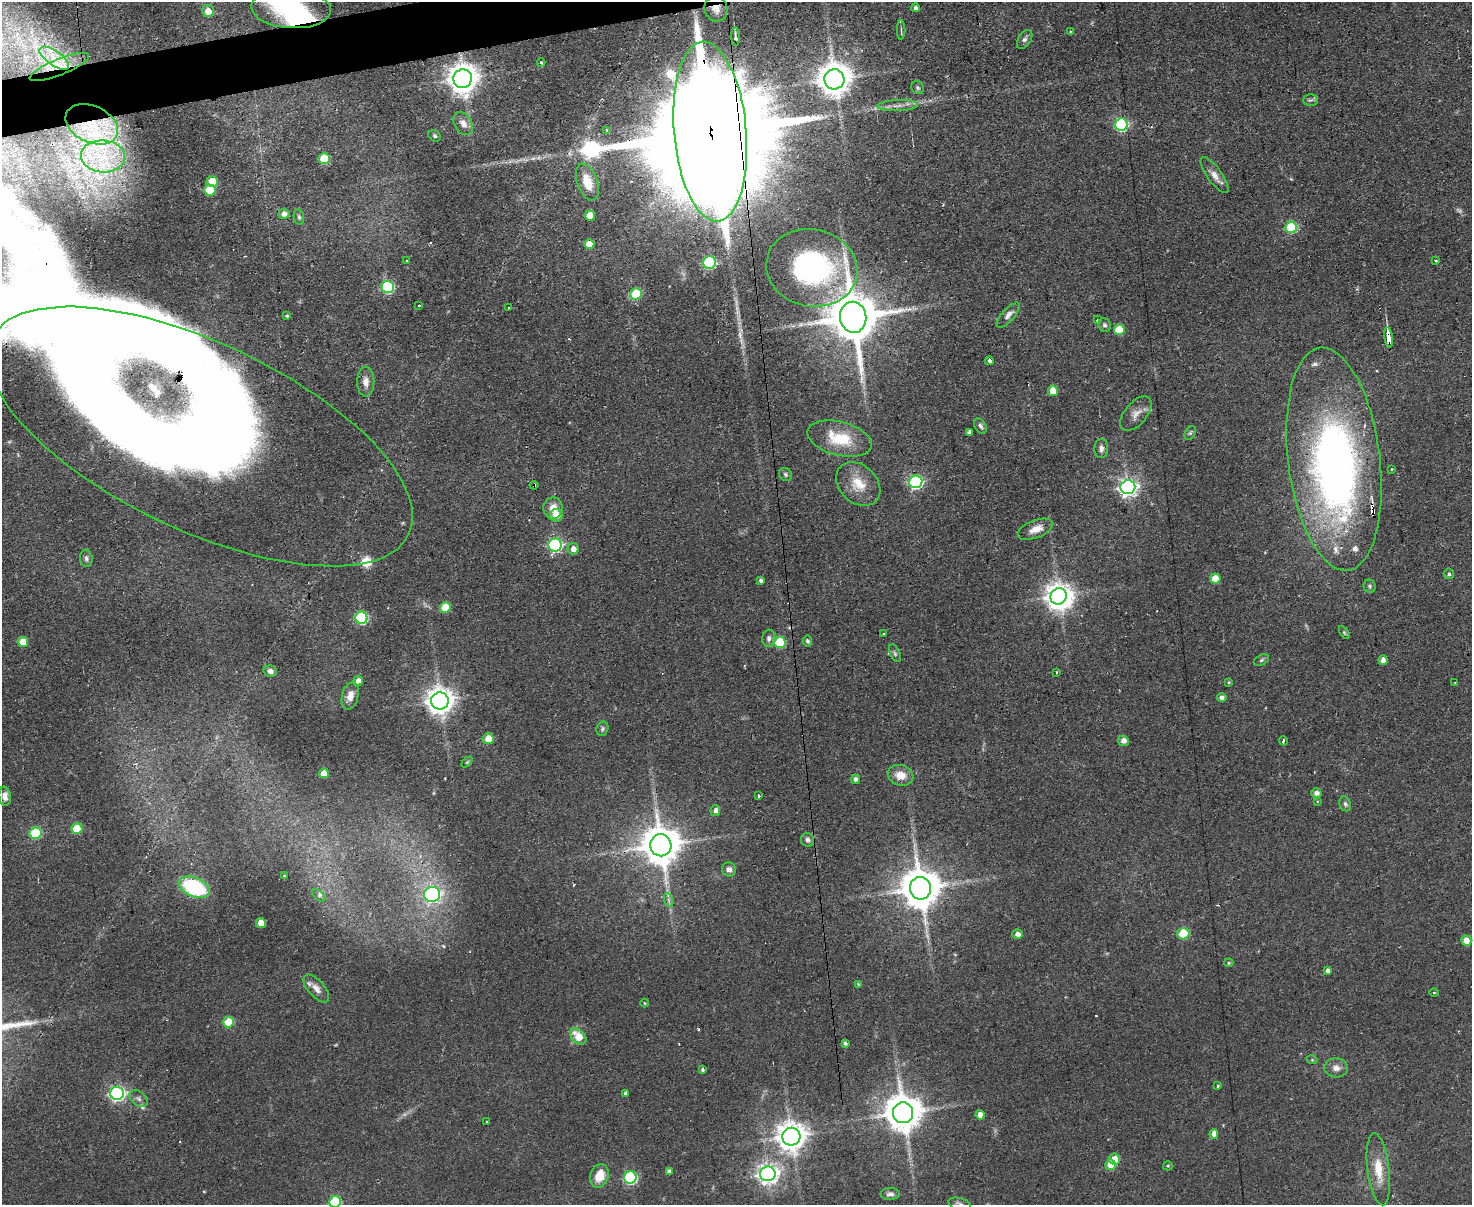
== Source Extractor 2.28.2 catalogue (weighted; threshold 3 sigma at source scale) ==
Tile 8 of 3 x 4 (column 2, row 3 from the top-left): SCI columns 1714-3183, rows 1203-2405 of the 4782 x 4810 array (HDU 1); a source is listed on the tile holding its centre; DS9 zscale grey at full resolution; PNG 1474 x 1207 px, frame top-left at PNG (2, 2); each listed source drawn as its Kron ellipse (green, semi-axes under 4 px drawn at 4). Shown black and unused: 2% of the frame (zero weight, under 2 of 3 exposures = <1% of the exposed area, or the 3 px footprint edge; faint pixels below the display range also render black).
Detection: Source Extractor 2.28.2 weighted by HDU 2 'WHT'; one run over the whole footprint, this tile lists its part. Background 0.0587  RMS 0.0058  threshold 0.0261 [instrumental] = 3 sigma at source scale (4.5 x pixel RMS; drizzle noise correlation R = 1.50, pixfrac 1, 0.05/0.05 arcsec/px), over >= 5 px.
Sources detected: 189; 2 too faint to see at this stretch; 12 inside a brighter object's white glare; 8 cosmic-ray / hot-pixel residue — neither listed nor drawn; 11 inside a brighter listed object's ellipse — not listed separately; the other 156 listed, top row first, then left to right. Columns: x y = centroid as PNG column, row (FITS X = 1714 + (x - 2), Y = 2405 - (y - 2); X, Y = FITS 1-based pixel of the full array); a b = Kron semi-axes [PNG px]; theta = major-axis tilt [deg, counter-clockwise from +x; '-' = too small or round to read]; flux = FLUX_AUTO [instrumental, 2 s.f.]
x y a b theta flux
915 8 4 4 - 1.5
291 9 40 19 -3 60
716 9 13 11 -65 5.1
208 11 6 6 - 6.3
901 30 10 2 90 0.89
1070 32 4 3 - 0.8
735 37 9 3 -88 1.8
1025 39 10 6 56 1.9
54 58 17 7 -35 8.4
541 63 4 3 - 1.3
59 67 32 8 22 12
463 79 9 9 - 940
834 79 10 10 - 1100
918 88 7 6 - 1.2
1311 100 7 5 1 1.3
898 105 20 5 3 4.1
92 124 27 18 -25 29
463 124 12 8 -58 4.9
1121 125 6 6 - 79
606 131 3 3 - 3.8
710 132 90 36 -85 55000
435 136 6 5 - 1
103 156 22 16 -4 21
324 159 5 5 - 22
1215 175 21 7 -54 4.7
212 181 5 5 - 14
587 182 19 10 -70 12
210 190 6 5 - 22
284 214 5 5 - 3.2
590 215 5 5 - 9.2
299 217 8 5 -79 1.2
1291 227 6 6 - 38
589 244 5 5 - 8
407 261 3 3 - 1.2
1435 261 4 3 - 0.92
709 262 6 6 - 63
812 268 46 38 -12 100
388 287 6 6 - 65
636 294 6 5 - 29
419 305 2 2 - 0.53
509 308 3 3 - 2.2
1008 315 16 6 48 3.1
287 316 4 3 - 0.85
853 317 15 13 -82 3700
1098 320 3 3 - 1.6
1105 325 7 6 - 1.5
1119 330 5 5 - 20
1389 337 10 3 -81 22
990 361 4 3 - 4.8
366 382 15 8 -89 4.7
1053 391 5 5 - 9.9
1136 414 20 11 50 5.4
980 426 8 5 -62 1.6
969 432 4 4 - 1.8
1190 433 7 5 59 1.1
200 436 230 94 -25 580
840 439 33 16 -14 23
1101 448 9 6 87 2.7
1334 459 112 46 -83 380
1391 469 3 3 - 2
785 474 7 6 - 1.3
916 482 6 6 - 100
858 484 25 18 -43 14
534 485 4 2 - 0.78
1128 487 7 7 - 260
553 508 11 10 - 6.8
556 515 6 6 - 8.3
1035 529 18 9 21 6.3
555 545 6 6 - 110
573 549 6 5 - 4.1
86 558 9 6 -86 1.6
1449 574 5 5 - 1.2
1215 578 5 5 - 11
761 580 4 3 - 1.4
1370 586 7 6 - 1.3
1058 596 8 8 - 710
445 607 5 5 - 17
361 618 6 6 - 63
1344 632 7 4 -58 0.89
884 634 4 3 - 0.8
769 638 9 6 83 2.2
807 641 5 4 - 1.2
23 642 5 5 - 13
780 642 5 5 - 31
895 653 9 5 -66 1.3
1261 660 8 5 28 1.3
1383 660 5 4 - 3.7
270 671 6 5 - 2.6
1056 673 3 2 - 1.4
358 681 5 5 - 4.4
1229 682 3 3 - 0.55
1455 683 3 2 - 0.92
350 696 14 8 76 5.7
1222 697 5 4 - 2.3
440 701 8 8 - 710
602 729 7 6 - 1.4
488 739 5 5 - 8.3
1123 741 5 5 - 3.3
1283 741 4 3 - 1.9
467 762 6 4 45 0.77
324 773 5 5 - 8.6
900 775 13 10 -16 7.8
856 779 4 4 - 2.4
1316 793 5 4 - 2.8
5 796 9 6 -83 3.3
758 796 3 3 - 1.6
1317 802 3 3 - 1.4
1345 804 7 5 -70 1.4
715 811 5 4 - 2.3
77 829 5 5 - 17
36 833 6 5 - 36
808 840 7 6 - 1.8
661 845 11 10 - 1800
729 869 7 6 - 2.6
284 876 4 4 - 0.6
194 887 16 9 -23 55
920 888 11 10 - 2000
319 895 8 4 -42 1.5
432 895 8 7 - 130
669 900 7 4 -71 1.4
261 923 5 5 - 7.8
1017 934 5 4 - 3.2
1183 934 6 6 - 23
1466 941 5 5 - 9.2
1229 963 4 3 - 0.74
1328 971 4 4 - 2.7
858 984 4 4 - 0.5
316 988 17 8 -49 4.8
1434 993 4 3 - 0.54
644 1003 4 3 - 0.46
228 1022 5 5 - 21
578 1036 9 6 -46 12
845 1043 4 3 - 1.3
1312 1060 5 3 - 0.62
1336 1068 12 9 -4 4
703 1070 3 3 - 1.1
1218 1086 4 3 - 0.6
117 1093 7 6 - 170
625 1093 4 3 - 0.92
138 1098 10 7 -37 2.2
903 1113 10 10 - 1600
980 1115 4 4 - 5.1
487 1122 3 2 - 0.66
1214 1134 5 4 - 4.8
791 1137 9 9 - 860
1115 1159 5 5 - 8.6
1111 1165 5 5 - 8.2
1168 1166 5 4 - 0.67
1378 1169 36 11 -83 14
669 1171 4 4 - 2.1
768 1174 8 7 - 350
599 1176 12 9 72 11
630 1177 6 6 - 71
890 1194 10 6 1 2.2
335 1202 6 5 - 33
959 1204 11 6 -19 2.3
Overlapping masked pixels (flux is a lower limit): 10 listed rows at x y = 716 9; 59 67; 463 79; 92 124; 710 132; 853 317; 1389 337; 200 436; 1334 459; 534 485
Isophote crosses this tile's border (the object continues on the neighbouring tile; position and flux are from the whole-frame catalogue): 5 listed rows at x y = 291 9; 710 132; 200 436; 335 1202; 959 1204